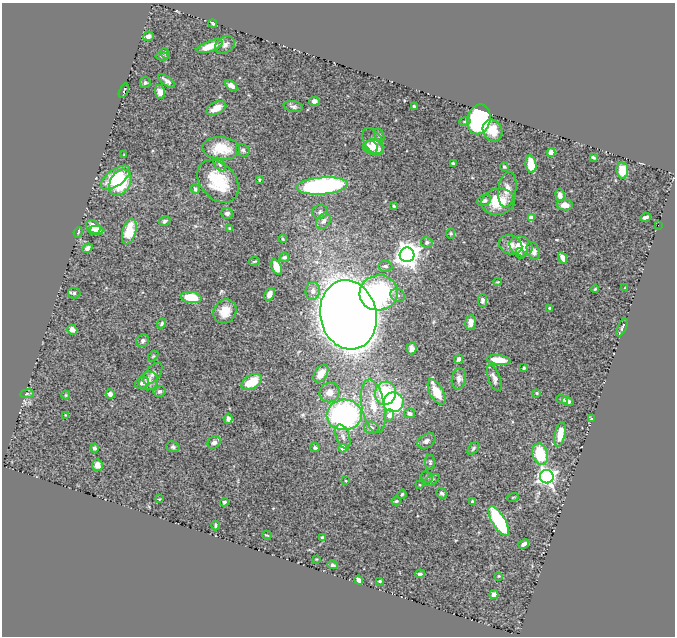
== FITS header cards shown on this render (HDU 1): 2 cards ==
NAXIS1  =                  673
NAXIS2  =                  634

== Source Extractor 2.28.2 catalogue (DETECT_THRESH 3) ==
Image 673 x 634 px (HDU 1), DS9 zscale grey, 1 PNG px = 1 image px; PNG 677 x 638 px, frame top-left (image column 1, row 634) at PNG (2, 3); each listed source drawn as its Kron ellipse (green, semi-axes under 4 px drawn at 4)
Background 1.34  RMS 0.03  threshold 0.0886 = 3 sigma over >= 5 px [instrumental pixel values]
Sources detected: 155; all 155 listed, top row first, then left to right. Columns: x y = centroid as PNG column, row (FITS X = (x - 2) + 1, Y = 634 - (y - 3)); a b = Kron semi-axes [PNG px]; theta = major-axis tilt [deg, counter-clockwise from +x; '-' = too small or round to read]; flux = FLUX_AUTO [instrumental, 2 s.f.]
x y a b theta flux
213 23 4 3 - 2.8
148 36 5 4 - 7.8
225 45 10 8 33 8.4
210 46 13 5 19 37
165 53 6 4 -63 2.7
162 56 6 4 -8 2.7
167 81 9 4 -37 7.1
145 83 5 5 - 4.1
231 86 7 4 -36 8.3
124 91 8 3 66 2.2
160 92 7 5 -76 11
314 101 5 4 - 7
414 106 3 3 - 3.7
293 107 10 5 -10 5.2
216 108 11 6 26 20
479 119 15 11 76 310
465 121 6 4 12 3.1
493 131 11 9 -65 29
379 135 7 5 -75 2.9
373 141 14 8 -59 24
370 147 7 6 - 16
221 148 19 11 -5 62
374 148 9 7 -30 18
243 150 7 6 - 4.6
551 152 4 4 - 48
124 155 3 2 - 1.3
593 157 4 3 - 3.1
453 163 4 3 - 2.6
220 164 7 4 -54 4
531 164 9 5 -80 41
504 167 4 4 - 2.8
622 170 8 6 -81 31
116 178 17 8 36 68
259 180 3 2 - 2.4
218 181 24 17 -48 86
120 182 14 10 58 100
322 186 26 8 4 420
195 189 5 4 - 4.1
507 190 18 9 82 18
560 195 6 4 -80 8.4
484 201 7 5 20 5.4
498 202 17 13 11 48
565 205 8 5 -4 13
394 206 3 3 - 2.7
320 212 8 6 14 5
227 213 6 5 - 6.2
645 217 6 3 17 5.2
531 218 4 4 - 33
165 221 6 4 27 4.4
323 221 8 6 52 7.4
658 225 2 2 - 0.91
93 227 8 6 -38 27
230 228 3 3 - 2.7
96 230 7 5 2 20
129 231 13 6 74 61
78 232 5 3 - 2.6
451 234 5 4 - 2.8
283 239 4 3 - 2.4
427 242 6 5 - 5.8
511 245 12 9 -23 16
521 246 12 9 -27 33
88 248 5 4 - 7.6
533 251 9 6 -67 16
520 254 5 3 - 3.1
407 255 7 7 - 2100
284 257 5 4 - 3.9
563 258 6 4 -64 14
254 261 5 3 - 1.9
385 266 7 5 -6 5.4
277 267 8 5 -69 36
498 282 4 3 - 2
625 288 3 2 - 1.2
595 289 4 2 - 2
313 291 9 7 82 13
74 293 6 5 - 3.8
379 293 19 17 8 220
269 294 7 4 62 7.9
398 295 7 6 - 6
191 298 10 5 -8 58
483 300 6 4 -89 4.6
549 308 4 3 - 2
225 311 12 11 - 27
348 315 35 28 -77 8500
470 322 7 5 85 12
162 324 5 4 - 3.3
622 327 10 3 66 3.2
72 330 5 4 - 8.7
143 341 7 6 - 5.6
412 348 6 5 - 9.1
153 356 6 4 45 2.4
459 359 5 4 - 6
499 360 12 5 -7 33
524 368 4 3 - 2.6
153 374 12 7 51 8
321 374 10 6 55 27
494 378 14 6 -69 10
459 379 11 7 80 9.5
148 381 10 9 - 14
252 382 11 6 31 50
142 383 7 5 21 5.9
160 391 6 5 - 4.9
437 392 14 6 -61 41
329 393 10 9 - 21
385 393 12 10 75 110
537 393 4 3 - 2
27 394 7 3 8 2.5
110 394 4 4 - 9
66 395 4 4 - 1.9
562 399 6 4 -21 3
568 401 6 4 -15 7.6
393 402 10 10 - 230
373 406 27 11 -79 55
410 413 5 4 - 6.4
65 415 4 2 - 1.2
344 415 17 15 5 430
389 415 6 5 - 18
228 419 5 4 - 6.7
591 419 4 4 - 1.9
371 428 7 6 - 7.2
560 434 12 5 77 25
343 437 12 6 -70 11
426 441 10 7 31 7.6
214 442 7 5 37 6.6
173 447 7 5 -19 4.5
94 448 4 4 - 4.6
315 448 5 4 - 4
343 448 4 4 - 29
473 448 7 4 47 3.5
540 454 11 7 -74 86
430 462 7 5 -90 3.6
97 465 6 5 - 10
427 477 6 5 - 3
547 477 7 6 - 810
432 480 8 4 32 3.8
346 481 3 2 - 1.6
420 485 4 2 - 1.3
442 493 6 4 -43 4.7
402 494 5 3 - 2.4
513 497 5 3 - 1.7
159 499 4 3 - 1.4
396 501 4 4 - 2.7
224 502 4 4 - 3.7
472 502 4 3 - 4.2
499 521 17 6 -59 230
215 525 5 2 - 2.3
267 535 5 2 - 1.7
322 538 3 3 - 5
524 544 5 4 - 7.3
316 559 3 3 - 1.5
333 565 5 4 - 3.6
420 574 5 3 - 4.2
499 576 3 2 - 1.5
359 580 5 4 - 9.3
380 581 3 3 - 2.1
494 595 4 4 - 10